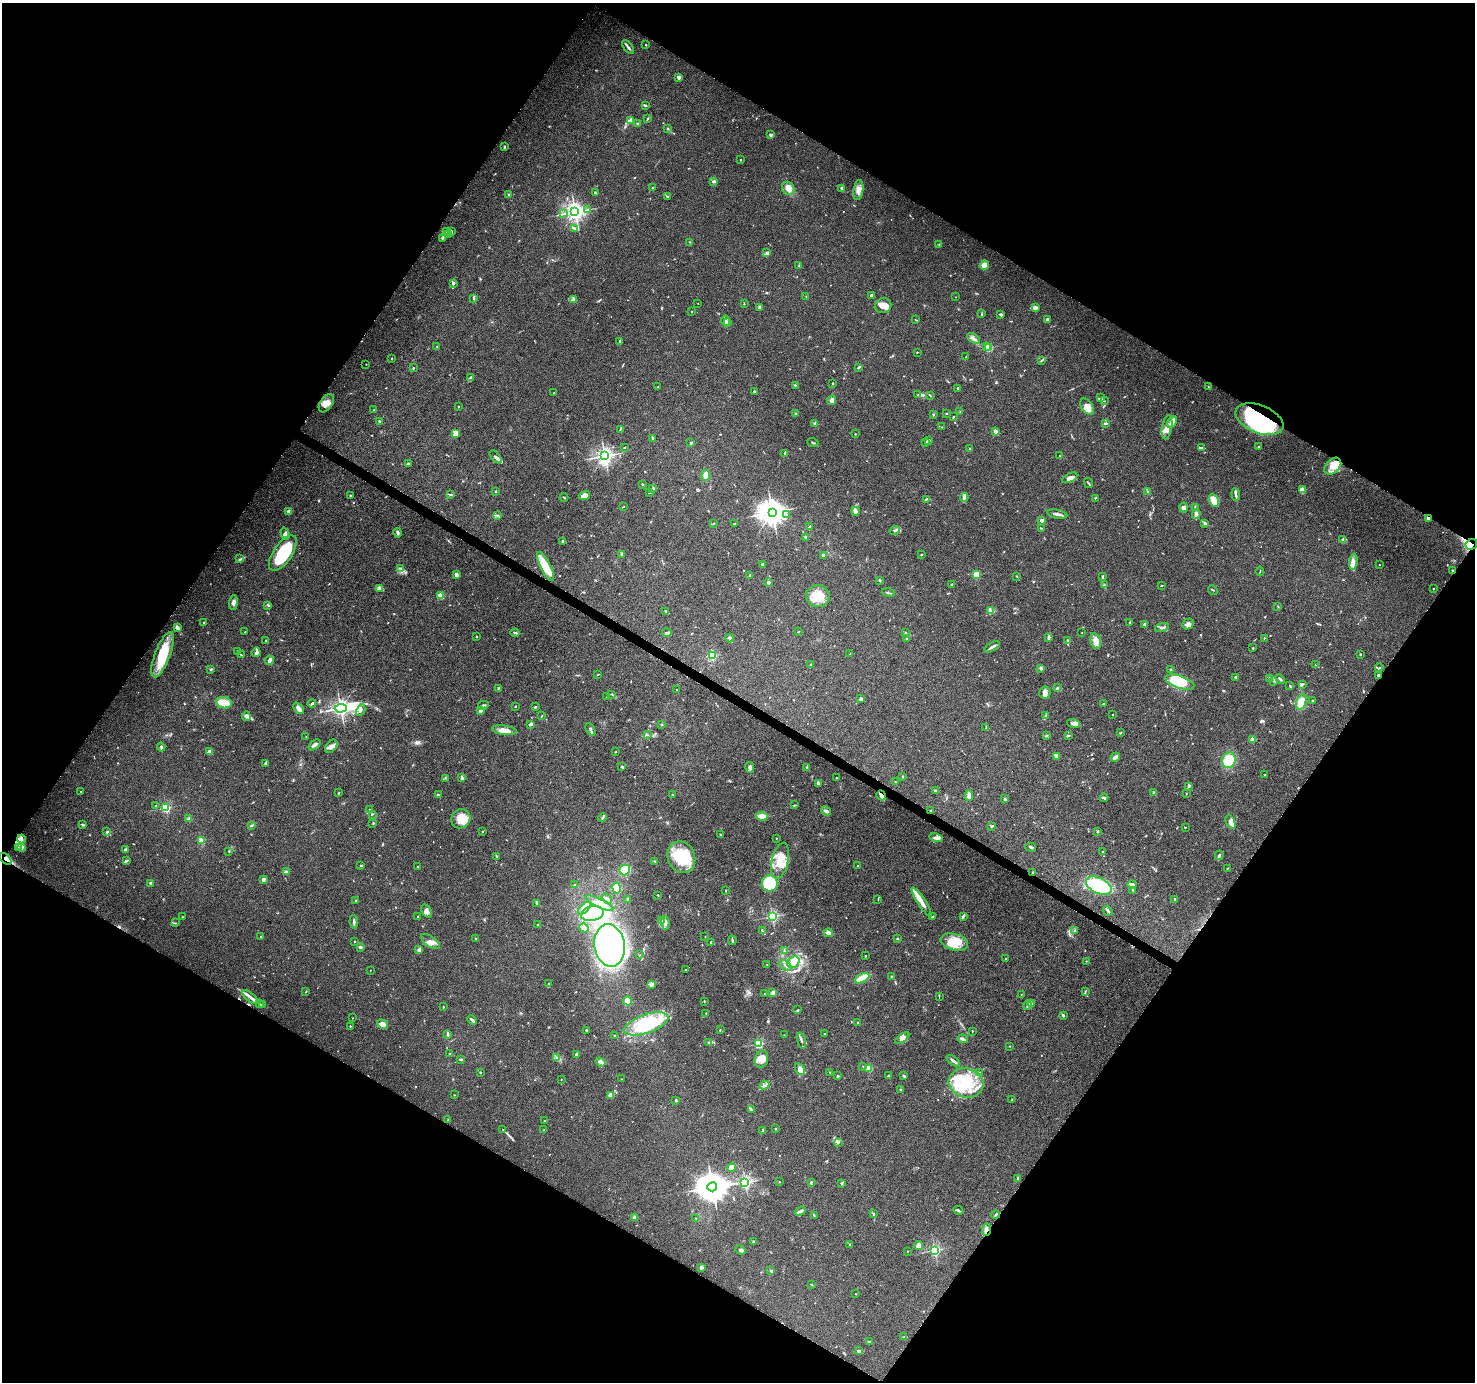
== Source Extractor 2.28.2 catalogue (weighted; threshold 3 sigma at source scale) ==
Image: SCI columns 7-5898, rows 255-5774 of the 5898 x 5963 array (HDU 1 of 3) = the unmasked area's bounding box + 8 px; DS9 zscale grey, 4 x 4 block average (1 PNG px = mean of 4 x 4 image px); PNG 1477 x 1384 px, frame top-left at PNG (2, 3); each listed source drawn as its Kron ellipse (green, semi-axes under 4 px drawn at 4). Shown black and unused: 48% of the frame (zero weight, under 6 of 12 exposures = <1% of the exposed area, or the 3 px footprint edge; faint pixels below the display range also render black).
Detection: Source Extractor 2.28.2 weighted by HDU 2 'WHT'. Background 0.053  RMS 0.0026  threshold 0.0106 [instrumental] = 3 sigma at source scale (4.09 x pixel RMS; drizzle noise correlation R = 1.36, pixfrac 0.8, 0.0396/0.0396 arcsec/px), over >= 5 px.
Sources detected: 789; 6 inside a brighter object's white glare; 6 cosmic-ray / hot-pixel residue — neither listed nor drawn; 16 coinciding with a brighter row at this scale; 65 inside a brighter listed object's ellipse — not listed separately; of the other 696, all 500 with FLUX_AUTO >= 0.603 (the completeness limit of this list) listed and drawn (196 fainter detections not listed), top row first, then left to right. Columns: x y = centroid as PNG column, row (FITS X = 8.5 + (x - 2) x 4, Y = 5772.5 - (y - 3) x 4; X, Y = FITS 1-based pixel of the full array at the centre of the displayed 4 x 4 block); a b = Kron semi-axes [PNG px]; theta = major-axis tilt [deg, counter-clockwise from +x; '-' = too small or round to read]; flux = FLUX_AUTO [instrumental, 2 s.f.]
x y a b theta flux
646 45 2 2 - 0.72
628 47 8 2 -52 3.5
679 77 3 2 - 5.2
645 105 3 2 - 1.6
647 119 3 2 - 0.78
631 120 2 2 - 1.3
637 124 2 2 - 1.5
668 128 2 2 - 0.87
771 135 4 3 - 2.8
504 147 3 2 - 2.1
741 160 2 2 - 1.3
714 181 4 2 - 2.1
652 188 2 2 - 0.91
788 188 7 6 - 11
842 188 4 3 - 4.4
858 190 10 5 81 9
595 193 3 2 - 1.6
508 194 2 2 - 0.68
667 197 2 2 - 1.2
587 209 3 2 - 0.97
575 212 3 3 - 940
563 214 2 2 - 1.1
574 228 4 2 - 2.1
447 231 3 2 - 1.6
452 232 3 2 - 0.77
448 234 3 2 - 1.6
442 238 3 2 - 0.8
690 242 3 2 - 0.73
939 244 2 2 - 0.96
767 253 4 2 - 4.2
984 265 5 4 - 13
799 266 2 2 - 0.61
453 283 4 3 - 2.5
871 295 3 2 - 2.3
806 296 2 2 - 0.63
956 297 2 2 - 0.94
474 298 4 2 - 2.1
573 300 3 3 - 2.8
698 303 2 2 - 0.73
744 304 2 2 - 0.71
883 306 8 7 - 12
759 307 3 2 - 3.3
1035 308 2 2 - 28
692 312 2 2 - 0.61
982 314 4 2 - 1.1
1001 314 3 2 - 3.6
1047 319 3 3 - 2.7
916 320 4 2 - 0.73
726 321 5 3 - 5.2
728 323 4 2 - 8
974 339 7 3 -37 4.1
619 341 2 2 - 1.4
437 346 2 2 - 0.6
987 347 2 2 - 8
989 348 2 2 - 83
917 352 2 2 - 1
966 356 2 2 - 0.65
392 358 2 2 - 1.5
1042 360 3 2 - 1
366 364 2 2 - 0.63
859 367 3 2 - 1.4
413 368 2 2 - 1.4
471 378 4 2 - 5
833 383 2 2 - 0.86
795 385 2 2 - 3
657 387 2 2 - 0.7
1208 387 2 2 - 0.83
958 388 3 2 - 2.5
754 392 3 2 - 2.3
554 393 2 2 - 1.6
918 395 3 2 - 1.3
930 395 3 2 - 0.88
1101 398 2 2 - 1
832 400 5 4 - 6.1
1104 401 2 2 - 0.82
326 403 10 6 55 10
458 407 2 2 - 1.2
1087 407 9 5 -57 11
374 410 2 2 - 0.64
960 412 2 2 - 0.68
795 413 2 2 - 0.8
946 414 2 2 - 0.65
933 415 3 2 - 1.2
953 417 2 2 - 1.3
1259 419 25 14 -22 220
379 421 4 2 - 0.95
1172 422 6 3 57 13
815 423 3 2 - 1.9
1105 424 3 2 - 2.3
942 427 2 2 - 0.95
1167 427 12 5 81 11
620 429 3 2 - 0.93
995 431 2 2 - 19
455 433 4 3 - 15
855 434 2 2 - 0.64
653 438 4 2 - 1.4
929 440 3 2 - 2
813 442 5 2 - 1.8
926 442 3 2 - 0.81
691 443 3 2 - 2
1258 446 3 2 - 0.9
624 447 2 2 - 1.5
1201 448 4 3 - 2.9
970 449 2 2 - 0.63
785 453 3 2 - 2.2
1059 455 2 2 - 1.2
605 456 2 2 - 610
496 457 8 3 -49 4.4
408 464 3 2 - 1.3
1333 466 10 6 45 16
706 475 5 3 - 8.9
1070 478 8 4 27 7.7
1088 483 5 2 - 1.6
642 484 2 2 - 1.2
653 488 3 2 - 1.3
1302 490 2 2 - 42
495 491 2 2 - 3.5
1148 491 2 2 - 0.84
649 493 2 2 - 1.8
450 494 4 2 - 1.8
1236 494 6 2 -84 3.4
350 495 2 2 - 1.3
584 495 6 4 17 8.9
564 497 4 2 - 1.1
964 497 4 3 - 3.3
1095 498 2 2 - 1
926 499 4 2 - 1.4
1214 500 7 4 -63 28
623 507 2 2 - 0.79
1184 508 5 4 - 3.8
1196 508 3 2 - 3.1
288 511 3 2 - 3.8
855 511 4 3 - 3.8
772 512 4 3 - 1700
787 514 2 2 - 1.4
1057 514 10 2 -11 5.7
1196 514 5 2 - 2.9
497 515 3 2 - 1
1428 518 3 3 - 3
1042 520 2 2 - 18
714 523 2 2 - 0.73
1204 523 3 2 - 1.7
734 524 2 2 - 2.5
810 526 4 2 - 1.1
1042 528 2 2 - 0.64
895 531 5 2 - 2.1
285 533 6 3 -73 4.5
398 533 5 3 - 2.6
806 537 2 2 - 8.2
1342 540 3 2 - 1.8
563 541 2 2 - 2
1471 544 6 5 - 7
283 553 21 9 56 80
622 554 3 2 - 1.8
921 554 2 2 - 0.76
823 555 4 3 - 2.5
240 559 4 2 - 1.7
1353 562 8 4 82 7.2
762 565 3 2 - 2
1379 565 2 2 - 1.3
545 566 16 5 -64 38
401 568 3 2 - 1.2
1260 571 4 2 - 1.1
1453 571 2 2 - 12
456 574 3 3 - 4.3
976 575 2 2 - 63
750 576 2 2 - 3.2
1017 576 2 2 - 0.67
1102 576 3 2 - 1.5
880 580 3 2 - 1.3
768 582 2 2 - 11
952 585 2 2 - 8.6
1104 585 2 2 - 0.84
1162 586 2 2 - 0.8
379 588 3 2 - 2.1
1433 589 2 2 - 1
1213 590 5 2 - 1.1
888 593 6 2 -16 2.1
441 596 2 2 - 60
818 596 11 11 - 30
233 603 7 4 84 5.5
268 605 3 2 - 1.1
1278 606 2 2 - 0.88
990 611 4 2 - 2.8
666 612 2 2 - 2.4
203 622 2 2 - 1.6
1130 623 3 2 - 1.2
1144 624 2 2 - 5.5
1188 624 6 5 - 6.6
177 628 3 3 - 4.1
1162 628 7 2 17 2.6
798 631 2 2 - 0.62
245 632 2 2 - 0.71
515 633 4 2 - 1.6
667 633 5 4 - 3.5
905 633 3 2 - 1.2
1082 633 2 2 - 0.62
476 637 2 2 - 0.87
1049 637 2 2 - 2.3
730 638 4 4 - 2.3
1264 638 2 2 - 0.71
906 639 3 2 - 0.89
266 640 2 2 - 1
1067 641 4 2 - 1.9
1096 641 8 5 -75 11
992 647 8 2 30 4.3
1253 648 2 2 - 0.92
237 651 2 2 - 0.71
256 652 5 3 - 4.7
850 654 2 2 - 0.75
1360 654 2 2 - 4.7
163 655 24 7 69 53
241 655 4 2 - 1.4
712 656 2 2 - 110
269 660 5 3 - 5.1
810 665 2 2 - 1.1
1316 665 2 2 - 0.67
1041 668 3 2 - 3.1
1379 668 4 2 - 1.3
211 669 4 2 - 1.3
1171 670 2 2 - 3.1
598 674 3 2 - 0.73
1379 675 3 2 - 1.9
1235 677 2 2 - 2.2
1269 678 2 2 - 0.74
1280 679 5 2 - 2.1
1274 681 2 2 - 0.63
1180 682 15 6 -18 84
1303 684 3 2 - 1.1
1290 686 3 2 - 1.2
498 688 3 2 - 0.98
1057 688 3 2 - 1.4
677 690 2 2 - 0.88
1045 693 6 5 - 6
612 694 2 2 - 0.92
607 697 2 2 - 0.63
861 699 3 2 - 2.9
1313 701 2 2 - 0.68
1301 702 8 5 74 16
224 703 8 5 -6 21
312 704 4 2 - 2.2
1103 704 2 2 - 0.9
483 705 5 2 - 1.7
516 706 2 2 - 0.86
535 707 3 2 - 1.8
298 708 6 3 -50 6.8
341 708 6 2 3 650
361 710 6 2 62 2.7
480 711 3 2 - 3.5
1112 714 2 2 - 1.4
246 716 5 4 - 4.3
541 716 3 2 - 0.85
1046 716 4 2 - 1.9
1073 723 6 3 -17 4.8
531 724 3 2 - 3.9
662 725 2 2 - 1.2
986 727 2 2 - 0.78
590 729 7 3 -62 3.3
504 730 12 4 -8 15
1120 733 2 2 - 1
647 735 2 2 - 0.72
1046 736 3 2 - 1.1
1068 736 3 2 - 1.2
306 737 2 2 - 0.6
1253 740 2 2 - 28
314 745 7 3 40 4.4
331 746 7 5 53 7.3
161 747 4 2 - 2.9
209 752 3 2 - 9.9
616 752 2 2 - 0.63
1056 756 2 2 - 6.3
1115 757 5 3 - 7.3
1229 760 8 6 71 30
265 763 4 2 - 2.4
621 766 2 2 - 4.7
750 768 5 3 - 3.9
807 768 3 2 - 1.7
1264 775 3 2 - 1.1
903 777 3 2 - 1.1
445 778 2 2 - 0.61
462 778 4 2 - 2.9
836 778 2 2 - 1
895 782 2 2 - 0.86
818 783 3 2 - 3.4
1189 786 3 2 - 1.3
936 790 2 2 - 0.78
81 792 2 2 - 1.7
339 793 2 2 - 1.4
1154 793 3 2 - 2.7
1186 794 2 2 - 0.65
438 795 4 3 - 2.1
673 795 3 2 - 1.6
881 795 5 3 - 5.1
969 795 5 2 - 10
1104 798 4 2 - 1.8
1004 799 3 2 - 1.3
156 805 2 2 - 0.97
794 805 2 2 - 0.64
166 808 2 2 - 180
369 809 2 2 - 0.83
826 811 5 3 - 4
931 811 2 2 - 5.5
372 814 3 2 - 1.3
762 816 6 3 -4 12
603 817 4 2 - 2
189 819 3 2 - 4.3
461 819 10 9 - 19
1231 822 7 3 -66 11
373 823 3 2 - 0.98
83 825 3 2 - 2
252 825 3 2 - 1.1
991 826 3 2 - 1.2
1185 827 2 2 - 0.75
482 831 2 2 - 1.4
1097 831 2 2 - 4.9
107 832 4 3 - 1.9
720 835 3 2 - 1
776 838 2 2 - 0.65
936 838 7 3 -13 4.7
21 839 4 3 - 3.3
201 840 2 2 - 32
18 847 2 2 - 0.66
1030 847 5 2 - 2.3
21 848 4 2 - 2.9
125 849 4 2 - 2.6
229 851 2 2 - 0.88
1103 852 2 2 - 0.61
1219 855 5 2 - 2.1
497 857 3 2 - 1.2
681 857 16 13 -68 50
5 859 7 3 -42 5.4
127 861 4 2 - 1.5
655 861 2 2 - 0.82
780 861 18 8 77 28
361 865 3 2 - 1.5
857 865 2 2 - 1.1
418 866 2 2 - 1.7
1227 868 3 2 - 1.1
625 870 5 5 - 39
287 872 4 3 - 5.3
1032 872 4 2 - 1.1
263 880 3 2 - 7.2
151 883 2 2 - 11
770 883 8 8 - 57
1132 884 4 3 - 6.6
575 885 2 2 - 0.84
1099 886 14 7 -26 78
617 888 5 4 - 22
1133 890 4 2 - 1.7
726 891 3 2 - 0.7
658 895 2 2 - 0.99
607 898 6 2 -38 1.9
628 899 3 2 - 2.1
878 899 4 2 - 0.82
1175 900 4 2 - 1.7
356 901 2 2 - 4.4
921 902 17 3 -57 12
537 903 4 3 - 2.9
599 903 15 4 -25 33
584 908 8 3 44 20
426 911 7 5 -59 6.4
1108 911 5 2 - 2.2
592 914 11 7 13 42
418 916 2 2 - 0.94
963 916 4 2 - 1.8
182 917 2 2 - 1.5
772 917 2 2 - 250
932 917 3 2 - 1.2
662 920 3 2 - 1.2
354 922 6 2 -84 2.8
175 923 2 2 - 0.7
665 923 6 3 -85 6.6
537 925 2 2 - 0.64
584 928 5 2 - 14
762 930 3 2 - 1.2
1075 931 2 2 - 1.3
828 933 4 3 - 6.3
261 936 2 2 - 0.71
705 937 2 2 - 0.62
476 938 2 2 - 5.7
898 938 2 2 - 0.87
732 940 5 2 - 1.6
354 941 2 2 - 1.2
430 941 11 5 -35 9.8
711 942 3 2 - 3.2
954 942 14 8 -14 27
609 945 21 15 -82 330
361 947 3 2 - 2.3
419 950 4 3 - 4.1
784 950 2 2 - 0.95
639 955 2 2 - 0.67
865 956 2 2 - 3.2
1006 959 3 2 - 0.82
1086 961 2 2 - 0.71
793 962 6 5 - 11
767 964 2 2 - 0.75
785 965 7 2 -37 3.1
370 970 2 2 - 0.98
685 970 2 2 - 0.79
891 977 3 2 - 0.94
862 978 8 3 28 27
548 984 3 2 - 0.99
652 984 2 2 - 0.66
306 991 3 2 - 0.8
1085 992 4 2 - 1.1
764 993 2 2 - 0.68
773 993 3 3 - 3.7
1021 995 3 2 - 0.66
939 996 3 2 - 0.84
251 997 10 3 -39 6
627 1001 4 3 - 14
704 1002 2 2 - 0.62
259 1004 2 2 - 0.86
1031 1004 3 2 - 5.3
262 1005 2 2 - 1.2
1028 1005 5 3 - 3.2
443 1007 2 2 - 1.1
798 1010 3 2 - 1.2
706 1013 2 2 - 3
1063 1015 3 2 - 1.9
353 1018 2 2 - 0.62
472 1020 5 2 - 3.7
858 1023 2 2 - 0.82
383 1024 6 4 -30 8
646 1024 23 9 19 53
350 1026 2 2 - 2.3
586 1030 2 2 - 1.6
720 1030 3 2 - 0.78
972 1031 2 2 - 1.2
448 1034 4 2 - 2.4
825 1034 3 2 - 0.76
615 1035 2 2 - 0.93
784 1035 2 2 - 0.63
902 1038 8 4 37 6.2
963 1039 5 3 - 3.5
801 1040 8 2 -73 3.8
708 1042 2 2 - 1.2
759 1044 2 2 - 170
1010 1046 2 2 - 0.7
449 1054 2 2 - 0.6
577 1054 3 3 - 2.4
557 1057 2 2 - 1.2
461 1059 4 2 - 2.1
761 1059 9 6 74 13
953 1061 8 2 -37 4.3
600 1062 5 3 - 3.5
863 1066 2 2 - 1.6
868 1068 2 2 - 70
800 1069 6 4 -60 8
480 1072 2 2 - 0.96
830 1072 3 2 - 0.76
979 1072 3 2 - 0.78
838 1076 2 2 - 5.3
888 1076 3 2 - 2.1
903 1076 4 3 - 1.9
621 1079 2 2 - 0.97
561 1080 2 2 - 0.61
966 1083 17 14 -15 58
764 1085 5 2 - 2.6
901 1090 3 2 - 1.7
454 1095 2 2 - 0.71
611 1095 3 3 - 9.9
1012 1099 2 2 - 1
676 1100 3 2 - 1.6
751 1110 3 2 - 1.2
448 1120 2 2 - 1
544 1121 2 2 - 0.73
776 1129 2 2 - 0.86
503 1130 2 2 - 0.66
544 1130 2 2 - 0.89
762 1130 3 2 - 1.7
838 1143 3 2 - 1.3
732 1168 5 4 - 6.7
1018 1178 3 2 - 1.6
745 1182 2 2 - 310
779 1182 2 2 - 0.79
811 1182 3 2 - 1.2
842 1183 3 3 - 1.5
712 1187 5 4 - 2700
958 1210 5 2 - 1.9
800 1211 6 2 21 4.2
873 1214 4 2 - 1.8
996 1215 4 2 - 1.9
814 1216 4 2 - 1.2
635 1217 3 2 - 8.9
696 1218 2 2 - 0.63
986 1230 6 3 86 4.5
753 1241 2 2 - 1.4
850 1244 4 2 - 1.3
918 1246 4 4 - 7.6
741 1250 5 3 - 3.7
935 1250 2 2 - 240
908 1251 2 2 - 0.71
701 1267 3 3 - 2.8
771 1271 2 2 - 7.4
811 1284 3 2 - 0.72
856 1294 2 2 - 1.1
904 1337 4 2 - 1.1
869 1342 3 2 - 1.5
858 1351 3 2 - 3.4
Overlapping masked pixels (flux is a lower limit): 10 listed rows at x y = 1259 419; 1428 518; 1471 544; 1453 571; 1379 675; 881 795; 931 811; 5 859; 1032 872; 986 1230
Diffuse or blended objects may show on this block-average render without a row.